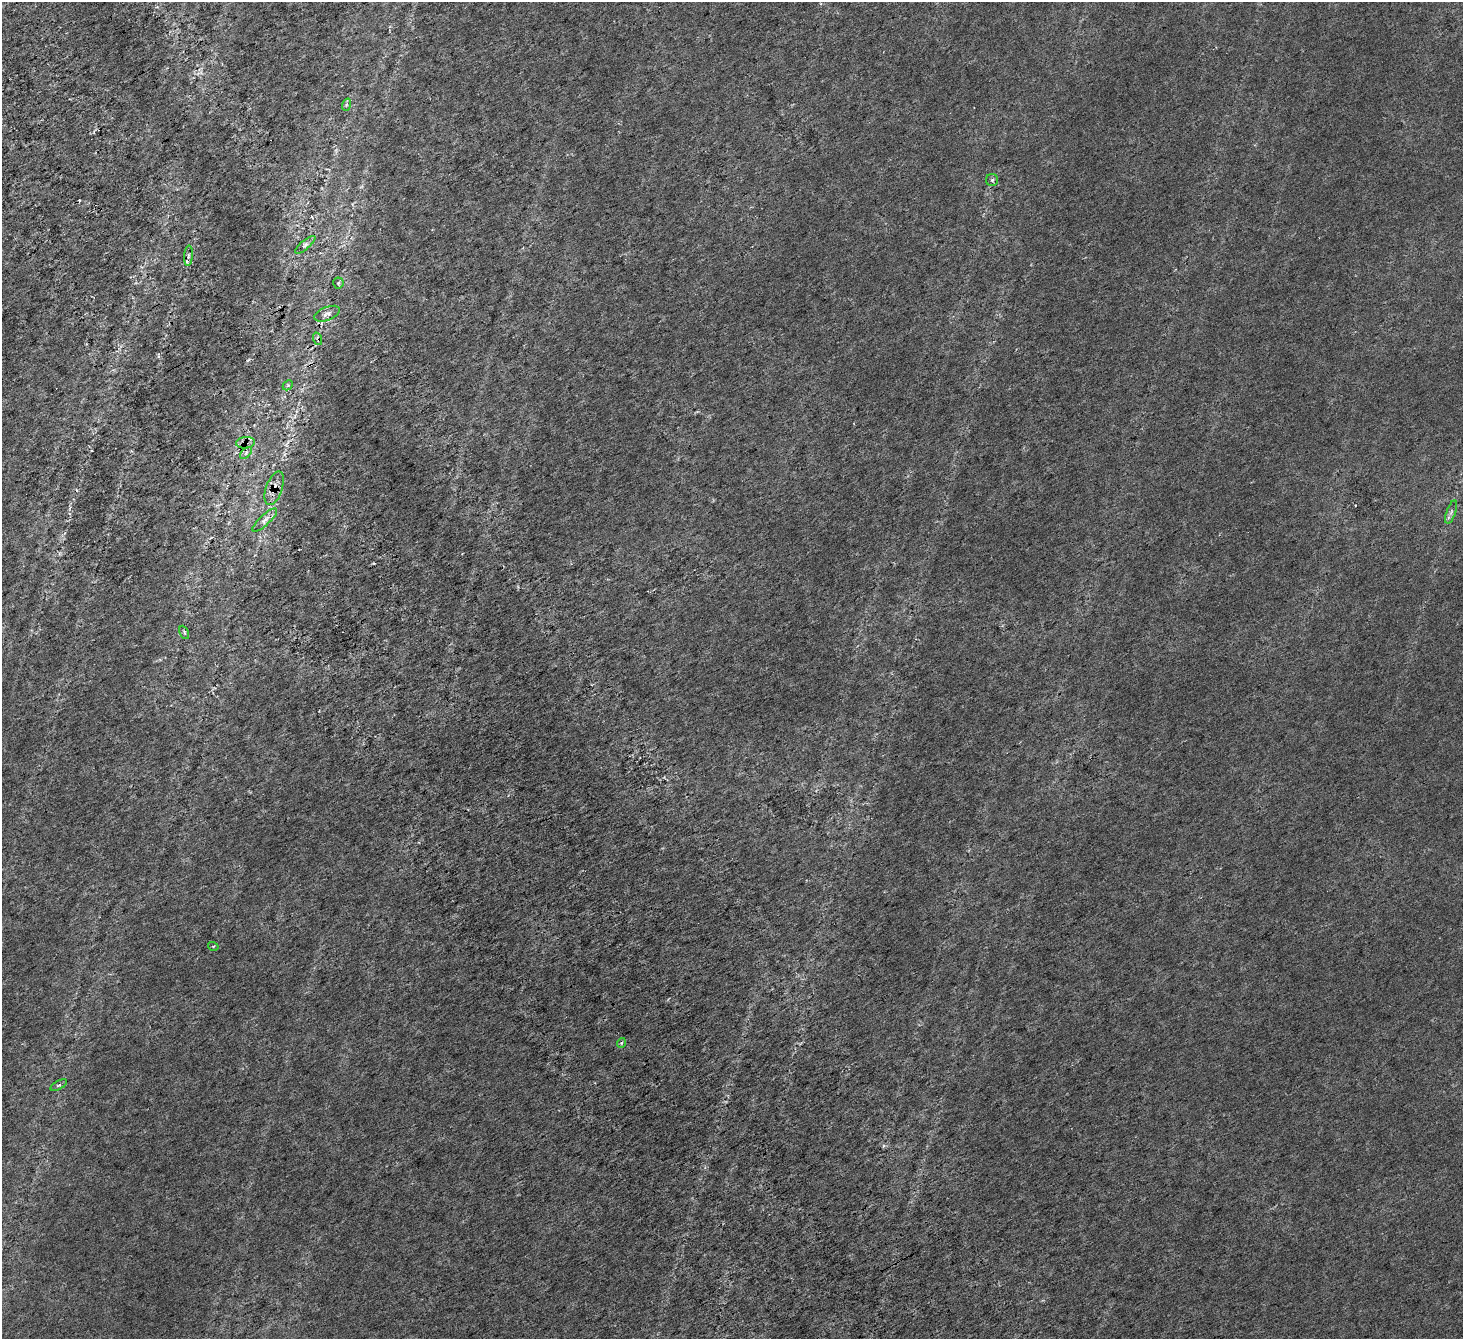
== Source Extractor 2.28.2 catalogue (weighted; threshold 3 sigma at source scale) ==
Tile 11 of 4 x 4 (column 3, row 3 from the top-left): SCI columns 3088-4548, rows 1674-3010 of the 6180 x 6078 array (HDU 1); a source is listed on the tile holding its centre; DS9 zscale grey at full resolution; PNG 1465 x 1341 px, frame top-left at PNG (2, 2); each listed source drawn as its Kron ellipse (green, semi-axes under 4 px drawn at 4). Shown black and unused: <1% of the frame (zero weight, under 4 of 7 exposures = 11% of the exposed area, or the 3 px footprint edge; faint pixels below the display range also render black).
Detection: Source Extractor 2.28.2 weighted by HDU 2 'WHT'; one run over the whole footprint, this tile lists its part. Background 0.00654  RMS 0.0052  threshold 0.0214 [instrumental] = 3 sigma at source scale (4.09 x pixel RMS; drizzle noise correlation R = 1.36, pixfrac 0.8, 0.0396/0.0396 arcsec/px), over >= 5 px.
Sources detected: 21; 3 cosmic-ray / hot-pixel residue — neither listed nor drawn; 1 inside a brighter listed object's ellipse — not listed separately; the other 17 listed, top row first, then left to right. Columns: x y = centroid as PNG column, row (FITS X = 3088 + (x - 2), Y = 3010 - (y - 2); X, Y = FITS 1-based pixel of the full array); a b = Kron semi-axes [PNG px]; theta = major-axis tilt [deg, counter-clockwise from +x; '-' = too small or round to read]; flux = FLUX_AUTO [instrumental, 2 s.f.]
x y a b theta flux
346 105 6 4 72 0.73
992 180 6 6 - 0.85
305 245 13 4 40 1.6
188 256 10 4 86 1.2
338 283 5 5 - 0.89
327 314 13 6 22 2.2
318 339 6 4 -71 0.79
288 385 6 4 45 0.64
246 443 9 5 5 1.9
246 453 7 4 46 1
274 488 18 8 71 4.5
1451 512 12 4 70 1.5
265 520 16 5 43 2.6
184 632 7 4 -65 0.67
213 946 5 3 - 0.44
621 1043 5 3 - 0.54
59 1085 9 3 29 0.8
Overlapping masked pixels (flux is a lower limit): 3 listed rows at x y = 318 339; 246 443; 274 488
Unlisted compact peaks at least as high as the median listed source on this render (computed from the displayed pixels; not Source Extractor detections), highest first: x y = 77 490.